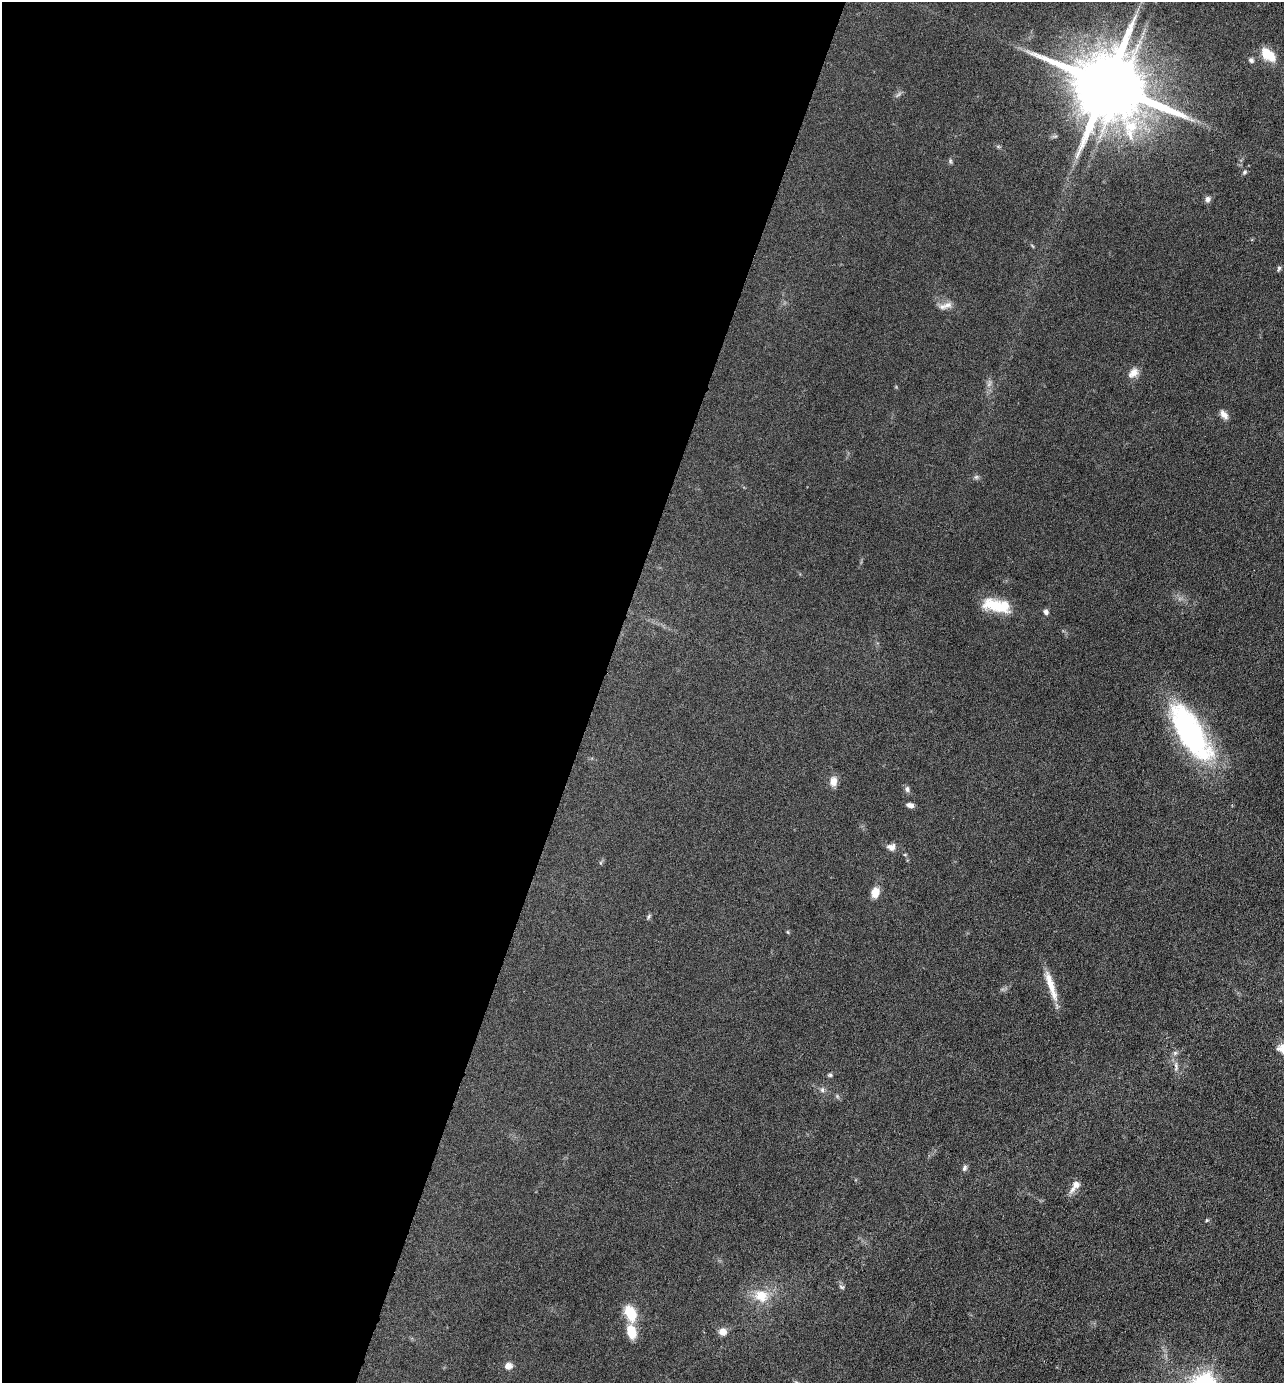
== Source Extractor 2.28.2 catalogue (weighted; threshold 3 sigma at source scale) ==
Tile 5 of 4 x 4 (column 1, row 2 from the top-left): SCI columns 268-1549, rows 2762-4142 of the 5533 x 5522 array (HDU 1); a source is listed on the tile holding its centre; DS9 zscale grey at full resolution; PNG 1286 x 1385 px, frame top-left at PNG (2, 2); no overlay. Shown black and unused: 47% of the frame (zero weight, under 4 of 8 exposures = <1% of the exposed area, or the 3 px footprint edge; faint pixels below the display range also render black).
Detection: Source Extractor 2.28.2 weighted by HDU 2 'WHT'; one run over the whole footprint, this tile lists its part. Background 0.067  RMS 0.0053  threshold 0.0215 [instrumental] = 3 sigma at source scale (4.09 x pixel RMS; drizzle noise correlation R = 1.36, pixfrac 0.8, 0.05/0.05 arcsec/px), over >= 5 px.
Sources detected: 41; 2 too faint to see at this stretch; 2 inside a brighter object's white glare — not listed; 1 inside a brighter listed object's ellipse — not listed separately; the other 36 listed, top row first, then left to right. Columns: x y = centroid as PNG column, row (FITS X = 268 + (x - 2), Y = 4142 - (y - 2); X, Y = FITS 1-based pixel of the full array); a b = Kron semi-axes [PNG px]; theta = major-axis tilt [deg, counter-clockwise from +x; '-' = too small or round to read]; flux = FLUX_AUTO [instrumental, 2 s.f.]
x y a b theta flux
1268 54 22 12 -42 9.8
1251 60 6 6 - 1.4
1107 85 21 18 -35 5500
950 161 7 5 -71 0.81
1244 172 6 5 - 0.99
1207 199 8 7 - 1.8
1279 269 8 4 65 0.96
947 305 15 8 23 3.5
1133 373 16 10 39 3.9
1224 414 13 7 -52 2.7
976 477 6 6 - 0.98
995 606 32 15 -21 16
1046 612 7 6 - 1.5
1190 733 67 25 -58 98
833 781 12 9 82 4
907 789 8 6 -88 1.4
910 805 8 5 -14 2.2
891 847 11 8 4 2.7
875 892 10 7 77 6.3
649 916 7 4 60 0.82
788 932 5 3 - 0.52
1051 985 42 8 -72 9.1
1175 1053 6 5 - 1.1
1176 1066 13 6 -90 2.2
830 1075 7 5 0 0.84
822 1090 8 6 -88 1.3
964 1168 9 6 72 1.4
1073 1189 15 7 54 3
1207 1220 5 4 - 0.53
842 1287 8 5 -17 0.98
761 1296 20 18 -20 11
630 1313 15 10 -67 15
631 1332 14 9 -77 11
722 1332 9 8 - 3.9
508 1366 10 8 0 2.7
796 1382 6 4 -19 0.63
Isophote crosses this tile's border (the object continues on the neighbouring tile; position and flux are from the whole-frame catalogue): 1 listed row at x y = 796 1382